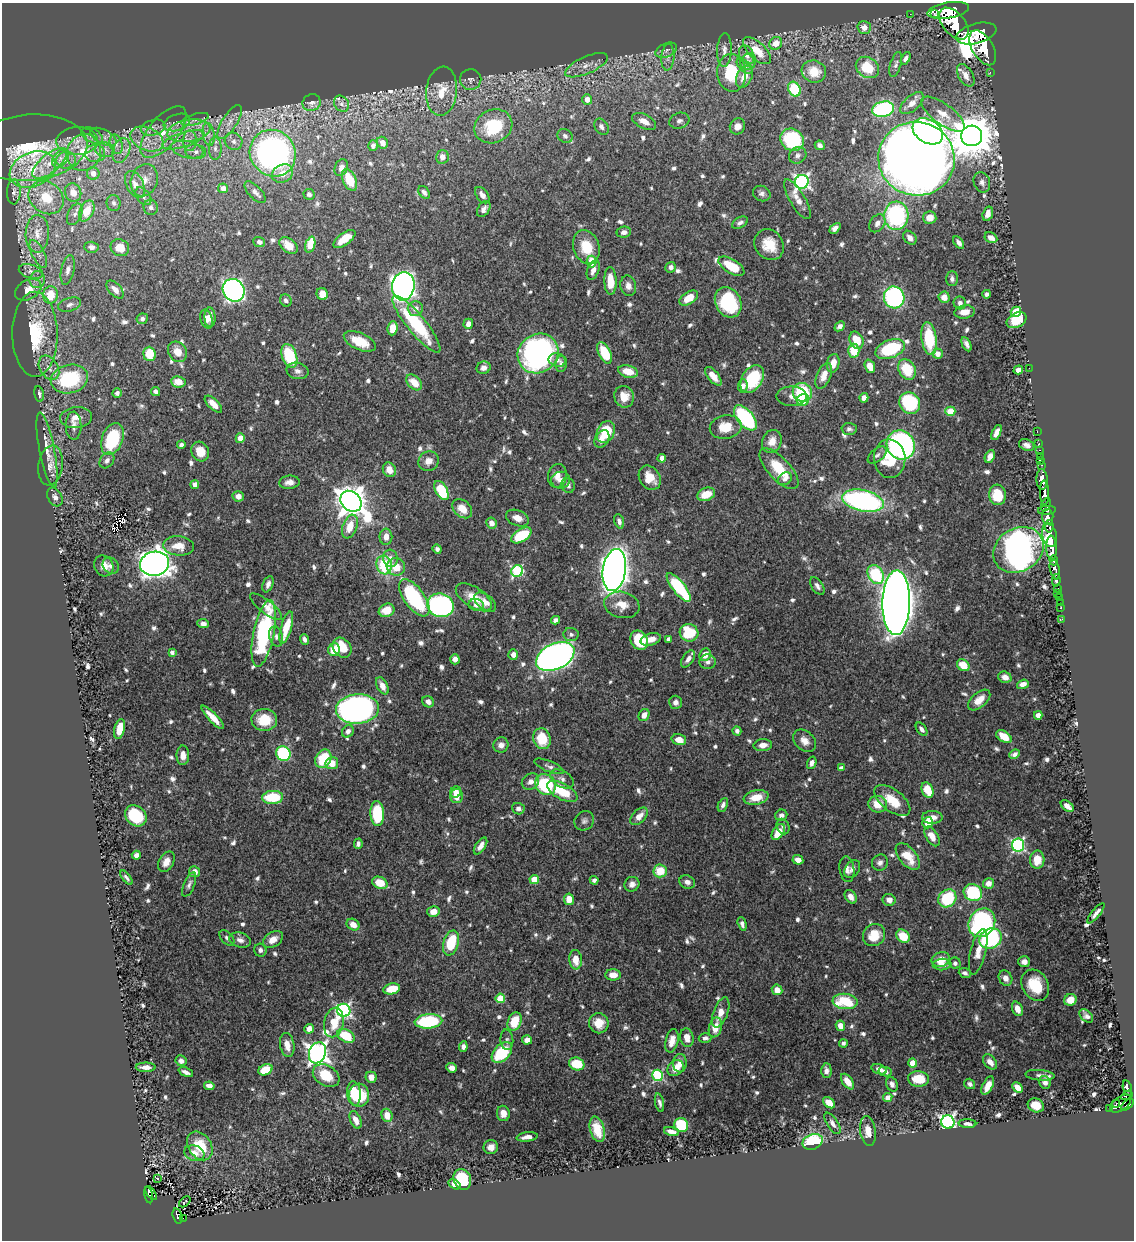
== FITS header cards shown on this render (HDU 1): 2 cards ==
NAXIS1  =                 1132
NAXIS2  =                 1238

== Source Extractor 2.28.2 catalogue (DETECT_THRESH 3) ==
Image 1132 x 1238 px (HDU 1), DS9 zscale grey, 1 PNG px = 1 image px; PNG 1136 x 1242 px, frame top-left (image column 1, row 1238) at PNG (2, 3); each listed source drawn as its Kron ellipse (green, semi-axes under 4 px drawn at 4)
Background 0.664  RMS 0.0092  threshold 0.0277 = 3 sigma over >= 5 px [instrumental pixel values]
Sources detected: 834; of the 834, the 500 brightest by FLUX_AUTO listed and drawn (334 fainter detections omitted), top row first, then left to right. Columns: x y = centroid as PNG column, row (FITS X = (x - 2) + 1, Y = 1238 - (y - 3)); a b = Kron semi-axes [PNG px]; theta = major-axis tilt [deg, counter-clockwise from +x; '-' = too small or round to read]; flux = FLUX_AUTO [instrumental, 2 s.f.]
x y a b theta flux
948 10 21 7 9 2800
934 13 3 2 - 410
910 14 2 2 - 5.4
954 24 19 11 -50 3200
864 28 7 6 - 4.4
976 33 21 10 15 3800
776 43 7 6 - 7.1
983 48 19 10 -59 3600
666 50 11 7 24 2.8
724 50 17 7 87 4.3
757 51 17 8 -44 12
747 55 10 7 -65 3.6
668 57 13 6 86 3.7
906 58 7 4 63 2.1
748 62 8 7 - 3.2
896 64 13 5 73 2
586 65 23 8 24 6.6
745 66 10 5 -42 2.3
867 67 12 10 -34 16
814 72 12 11 - 9.9
990 72 2 2 - 8.4
731 73 19 14 -86 29
966 75 12 7 -59 5.5
744 77 12 7 64 8.5
471 79 11 10 - 2.6
794 89 8 6 -62 31
442 91 24 15 84 16
587 99 5 5 - 6.2
312 103 9 8 - 2.5
912 103 14 7 43 5.5
341 104 8 7 - 2.6
883 109 11 7 13 81
943 114 26 10 -36 9.3
195 119 14 5 17 3.3
644 121 13 7 -27 6.7
679 121 10 7 19 2.8
177 122 13 8 18 4
230 122 19 7 58 6.1
493 126 19 16 25 35
737 126 8 7 - 4.7
601 127 9 6 -54 3
153 128 12 7 15 3.7
189 131 22 11 9 14
928 131 16 11 -31 160
163 132 31 14 50 20
209 134 11 6 -81 3.6
92 136 12 6 -28 2.7
565 136 8 6 -37 2.1
972 136 10 10 - 2400
103 137 14 7 -27 4.4
147 139 17 11 -24 11
183 140 22 7 17 8.5
792 140 12 10 -35 49
77 141 21 14 2 12
190 141 10 7 -89 3.8
233 141 9 8 - 3.5
382 143 6 5 - 4.6
116 144 10 6 -74 3.4
820 145 5 4 - 2.9
373 146 5 4 - 2
29 148 58 33 5 70
215 148 12 6 90 3.4
105 149 10 7 -15 3.7
187 149 16 8 -14 5.9
121 150 13 8 69 5.6
84 152 19 17 63 24
196 152 10 7 -7 3.4
95 153 10 9 - 4.8
273 153 24 22 -51 220
798 155 9 8 - 2.4
442 157 7 6 - 4.8
60 158 10 7 50 3.9
916 159 38 37 - 1400
66 160 10 8 8 5
50 163 21 9 40 11
341 168 9 6 68 3.3
33 169 24 17 24 25
93 173 6 6 - 6
283 173 11 8 25 7.5
144 180 16 13 70 8.7
350 180 11 6 -64 16
802 182 7 6 - 180
982 182 10 8 -68 3
135 184 14 8 -64 6.3
223 188 5 5 - 5.2
14 192 12 7 87 2.2
255 192 13 6 -46 3.3
424 192 7 5 -53 2.4
73 193 9 8 - 7.3
309 194 5 5 - 2.2
762 194 9 7 -24 2.6
482 195 9 5 -54 3.5
143 196 10 6 -52 2.6
46 198 19 15 -37 17
797 199 22 7 -59 6.4
114 203 8 7 - 2.1
151 207 8 7 - 2.2
484 209 9 5 58 2.8
87 211 11 7 64 13
75 214 11 6 64 3
988 214 7 5 73 4.1
896 216 14 12 86 82
930 218 6 6 - 7.5
740 223 8 5 27 2.4
877 223 10 7 54 3.8
835 228 6 4 43 2.9
624 232 7 5 7 3.4
37 234 19 11 87 8.1
910 238 8 5 -47 3.6
991 238 7 5 -28 3.6
344 239 13 6 37 13
259 242 6 5 - 2.2
959 243 7 4 -55 3.2
289 245 10 7 -39 9.1
310 245 8 4 72 18
769 245 16 14 -52 13
91 247 7 5 -3 3
586 247 17 13 -71 17
120 248 9 8 - 11
38 254 15 6 -64 3.5
591 262 6 5 - 14
731 266 14 7 -31 17
671 267 5 5 - 3.3
68 270 15 6 78 3.5
593 270 10 6 70 4.3
31 271 12 7 -16 3
952 279 7 6 - 2
37 280 8 7 - 2.8
610 281 14 6 -88 13
403 286 14 11 83 410
628 286 10 8 -77 3.9
28 290 14 9 28 8.9
115 290 11 6 -48 5
234 290 12 10 -54 250
322 294 6 5 - 7.6
987 294 4 4 - 2
51 295 9 7 81 15
894 297 11 10 - 110
944 297 6 5 - 5.6
689 298 10 6 33 10
286 300 6 5 - 2.1
728 302 16 12 -62 47
960 303 6 6 - 2.2
70 305 12 6 17 2.9
415 308 7 7 - 4.4
965 312 10 6 9 5.3
1016 312 5 5 - 25
210 317 10 5 -88 5.1
142 319 5 5 - 2.2
206 319 9 6 -73 3.6
1016 320 10 7 28 19
416 324 36 9 -51 51
468 324 5 4 - 3.5
840 326 6 4 43 2.4
393 328 7 5 82 10
35 334 42 22 -89 48
929 339 16 7 -81 32
856 340 9 6 -65 13
360 341 17 8 -23 15
967 344 7 4 -62 2.3
890 349 15 9 21 44
854 351 7 5 -86 17
177 352 11 9 -57 7.5
538 353 21 19 37 210
605 353 11 6 -64 22
149 354 7 6 - 14
938 354 5 5 - 4.5
289 356 12 7 -70 35
557 360 9 6 -14 2.7
833 363 9 6 79 7
561 364 8 5 82 2.2
870 366 7 5 -68 8.9
49 368 13 9 -58 5.3
483 368 7 6 - 3.6
1029 368 2 2 - 35
907 369 11 8 -60 22
1018 370 5 4 - 3.6
297 371 11 8 -13 3.5
628 372 10 6 -16 12
713 376 11 5 -50 7.3
824 376 14 7 68 7.1
69 379 19 14 13 53
752 379 15 10 58 35
178 382 7 5 -7 8
414 382 9 6 -45 10
743 386 6 5 - 2.4
156 392 5 4 - 2
802 392 10 9 - 40
117 393 4 4 - 2.3
39 394 8 5 -79 2.3
792 396 15 10 0 4.7
624 397 11 9 -72 8.6
864 398 4 4 - 4.4
803 400 6 5 - 23
910 403 11 10 - 54
213 404 11 5 -44 6.9
950 411 5 4 - 12
76 417 16 10 6 7.3
745 418 15 8 -50 79
74 426 14 8 -89 4.4
726 427 16 12 11 14
849 429 7 6 - 2
1037 431 3 2 - 18
606 432 11 8 64 23
996 432 8 4 66 4.4
240 438 5 4 - 7
112 439 17 10 70 43
602 439 9 6 60 5.7
772 441 12 9 65 7
1039 443 3 2 - 8.7
181 445 4 4 - 2.4
901 445 15 13 -53 160
1027 445 8 5 -24 3.1
47 450 38 7 -79 9.7
1039 450 3 2 - 19
200 452 10 8 -63 8.6
877 455 11 6 40 2.3
990 456 6 4 63 4.2
1040 456 2 2 - 12
662 458 4 4 - 5.3
890 459 19 16 -86 24
107 460 8 6 51 3
1041 460 3 2 - 18
428 461 10 9 - 5.9
51 465 20 12 81 7.4
1042 465 3 2 - 21
779 469 26 11 -47 20
389 470 7 6 - 7
557 476 12 9 79 5.8
650 478 13 10 -56 10
785 479 7 5 36 2.7
1042 479 10 5 -88 1200
561 480 9 8 - 3.4
289 482 10 6 6 4
195 485 4 4 - 5.4
568 485 7 6 - 2.5
441 490 10 6 -61 33
1044 493 12 4 -88 840
706 494 9 6 20 12
998 495 10 8 -83 17
238 496 5 5 - 4.1
55 497 10 7 -62 2.9
351 501 12 9 -44 1100
863 501 21 10 -12 150
1046 505 7 4 68 170
462 509 11 8 -42 8.3
1047 510 9 3 4 160
1048 517 7 5 -88 510
517 518 12 7 -22 5.6
619 521 7 4 -72 2.5
491 523 5 5 - 4.7
1049 526 6 4 82 280
350 527 12 7 69 11
521 535 11 6 32 30
1049 535 12 7 -76 610
386 537 8 6 88 5.3
178 546 15 9 -5 9.3
1051 548 12 5 -87 1500
437 549 5 4 - 2.3
1018 550 26 21 31 690
390 558 9 7 -75 4.3
1054 560 5 3 - 260
155 564 15 12 12 760
384 565 9 7 -74 31
104 566 11 9 -58 6.6
111 566 9 7 -41 2.6
396 567 9 8 - 11
1055 569 10 4 -78 860
614 570 21 11 82 660
517 571 6 5 - 69
876 575 10 7 -60 37
1056 580 6 4 83 200
268 584 8 5 67 2.9
817 586 10 5 -56 2.4
679 587 17 6 -51 54
1058 589 3 3 - 89
1057 593 2 2 - 5.7
474 597 20 10 -33 11
414 598 22 10 -54 57
1059 598 3 3 - 30
485 602 12 7 -37 5.1
1060 602 2 2 - 5.9
896 603 32 14 89 1400
441 605 13 11 -17 140
476 605 8 6 -5 2.7
622 605 18 13 -11 9.6
266 607 19 6 -39 5.5
1061 608 3 3 - 22
387 610 8 6 21 13
1062 619 3 2 - 6
555 620 4 4 - 2.7
203 624 6 4 -5 3
286 627 16 5 74 16
264 633 34 10 78 85
689 633 9 8 - 31
571 634 7 6 - 2.2
276 636 10 6 -74 2.9
304 639 5 4 - 2.2
651 639 10 6 15 5.8
668 639 4 3 - 2.3
639 640 10 8 -56 29
342 648 11 8 -51 17
334 649 6 5 - 12
172 652 4 4 - 2.5
513 655 5 5 - 4.2
705 655 7 5 60 7.6
555 656 20 13 25 390
455 659 5 4 - 2.9
688 659 9 5 57 3.7
708 662 8 7 - 2.9
963 665 7 5 -41 13
1005 677 7 5 -21 3.9
1023 684 6 4 19 3.9
382 686 9 5 -62 5.4
979 700 13 7 41 8.9
428 702 6 5 - 3.4
675 702 7 6 - 2.6
357 709 21 14 4 240
644 715 6 5 - 5
1038 715 4 4 - 5.8
213 717 15 4 -46 7.9
264 720 13 11 -3 19
120 729 10 5 76 11
922 729 7 4 -54 2.2
348 731 6 5 - 2.8
737 731 4 4 - 2.3
1004 737 8 5 -35 9.9
542 739 10 8 -74 21
679 740 7 5 -16 7.2
804 741 13 9 -44 5.6
501 745 8 7 - 3.3
763 745 9 6 5 4.3
283 754 7 7 - 64
1014 754 6 4 23 2
183 755 10 6 89 4.5
323 759 10 7 59 24
332 763 6 6 - 8.2
812 763 6 4 70 2.6
549 766 16 5 -23 2.3
841 768 4 4 - 2.3
562 779 13 8 -32 3.4
530 782 9 7 34 3.7
545 784 11 9 -46 48
927 790 8 5 -67 14
562 791 17 8 -29 22
456 792 6 5 - 5.6
456 796 7 6 - 7.6
273 797 10 6 3 30
756 797 12 7 12 12
892 800 21 10 -37 15
878 804 9 8 - 11
723 805 7 4 64 2.2
1067 806 7 4 -38 4.9
518 809 6 5 - 2.4
377 814 12 6 -88 40
781 815 6 5 - 3
136 816 12 9 -43 33
639 816 10 6 46 6.3
932 817 10 6 0 5
584 821 10 9 - 2.6
927 823 6 5 - 10
783 826 8 6 -65 2.2
778 832 9 5 57 11
932 836 11 6 -59 6.6
358 844 5 4 - 2
1018 845 6 6 - 96
480 846 9 5 56 3.9
136 855 4 4 - 3.2
908 856 16 8 -51 14
798 860 5 4 - 4.6
1037 860 9 7 87 11
166 862 11 7 61 5.5
880 863 8 7 - 2.7
847 869 13 7 -83 3.5
852 869 10 6 55 2.8
660 871 6 6 - 15
194 872 6 5 - 4.4
126 878 8 3 -51 2
534 880 4 4 - 17
594 880 4 4 - 2.2
687 882 8 6 -24 3.3
380 883 8 5 -25 13
988 883 5 5 - 4.9
189 884 13 5 67 2.2
632 884 8 7 - 3.5
973 892 9 8 - 43
851 897 7 5 -55 3.5
947 898 10 8 43 38
569 899 6 5 - 10
889 900 6 6 - 4.1
433 912 6 5 - 6.1
1096 913 12 4 51 3
982 923 15 12 57 150
742 924 7 4 -74 2.2
353 925 7 5 -33 6.5
874 935 12 10 44 15
903 936 7 6 - 15
227 938 9 5 -46 2.2
990 939 11 9 29 71
240 940 11 7 -15 3.6
273 940 11 7 32 5.8
451 943 13 7 73 28
260 950 6 6 - 2.5
978 952 23 7 76 8.6
576 960 10 6 -84 9
941 960 9 7 20 9
1024 962 6 5 - 3.4
955 963 6 5 - 2
942 965 9 5 5 3.5
965 973 6 4 -21 2.3
613 975 8 5 -1 6.4
1005 978 8 6 -61 4.7
1035 985 16 13 -60 21
392 989 8 5 12 14
777 990 5 5 - 6.4
500 998 4 4 - 19
1070 1000 6 6 - 8.1
845 1001 12 7 -6 30
1017 1009 7 5 -69 6.3
344 1010 7 6 - 140
721 1013 16 7 69 6.8
1086 1016 8 5 -45 2.7
428 1021 14 7 5 55
515 1021 9 6 69 17
334 1022 15 9 78 14
599 1023 10 10 - 9.7
840 1026 5 4 - 6.4
715 1027 10 6 76 10
309 1029 5 4 - 5
346 1036 9 6 -31 24
687 1038 9 6 -80 6.5
705 1038 6 4 -1 2.6
507 1040 10 6 -85 2.1
527 1040 5 4 - 4.3
672 1041 12 6 77 6.1
843 1043 4 4 - 2.4
287 1045 12 7 -80 6.2
463 1047 5 4 - 2.5
502 1052 12 8 46 36
317 1053 11 8 69 430
181 1061 6 5 - 2.9
990 1062 8 5 -50 5.5
680 1063 9 7 87 6
913 1063 4 4 - 17
577 1064 8 6 -20 21
146 1067 10 4 -1 4.3
452 1068 5 4 - 3.9
676 1068 9 7 40 8.9
879 1069 8 4 -17 3.6
265 1070 7 5 24 22
826 1071 7 5 -89 3.1
186 1072 8 3 -24 2.5
885 1072 7 5 -11 2.4
658 1075 6 5 - 69
1040 1075 15 5 -4 2
326 1076 14 10 -32 19
371 1077 6 5 - 5.4
919 1079 10 7 -4 17
847 1082 9 5 -55 7.9
1045 1082 7 5 -65 2.3
892 1084 8 5 -66 2.7
970 1084 6 5 - 2.3
209 1086 5 4 - 3.6
988 1086 10 5 63 6.9
1018 1088 6 4 -46 5.5
1127 1088 8 3 -76 190
354 1093 12 6 -84 16
359 1095 11 10 - 22
1127 1095 6 3 30 200
888 1097 5 4 - 5.5
659 1103 9 4 -77 2.2
829 1103 7 4 -39 7.9
1121 1103 12 6 36 370
1116 1104 4 3 - 71
1036 1105 8 7 - 9.3
1127 1105 8 3 39 380
1109 1108 3 3 - 21
503 1113 8 6 -81 5.8
387 1115 6 5 - 7.8
356 1120 9 5 -66 4.8
948 1122 7 6 - 220
833 1123 12 5 -57 3.1
967 1124 9 4 -2 2.3
681 1125 7 6 - 33
597 1129 13 7 -74 13
868 1131 15 7 -82 8.6
671 1132 7 4 -17 4
527 1137 10 4 7 4.1
813 1142 10 7 22 40
200 1146 16 11 -55 19
491 1147 7 7 - 4.6
194 1153 10 7 -18 5.8
157 1179 3 3 - 3.6
462 1179 10 8 -69 34
455 1184 7 4 -29 3.4
151 1193 8 4 -54 85
149 1195 8 3 -77 85
185 1202 7 3 41 4.4
177 1216 8 4 -74 120
183 1218 2 2 - 7.6
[334 fainter detections neither listed nor drawn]